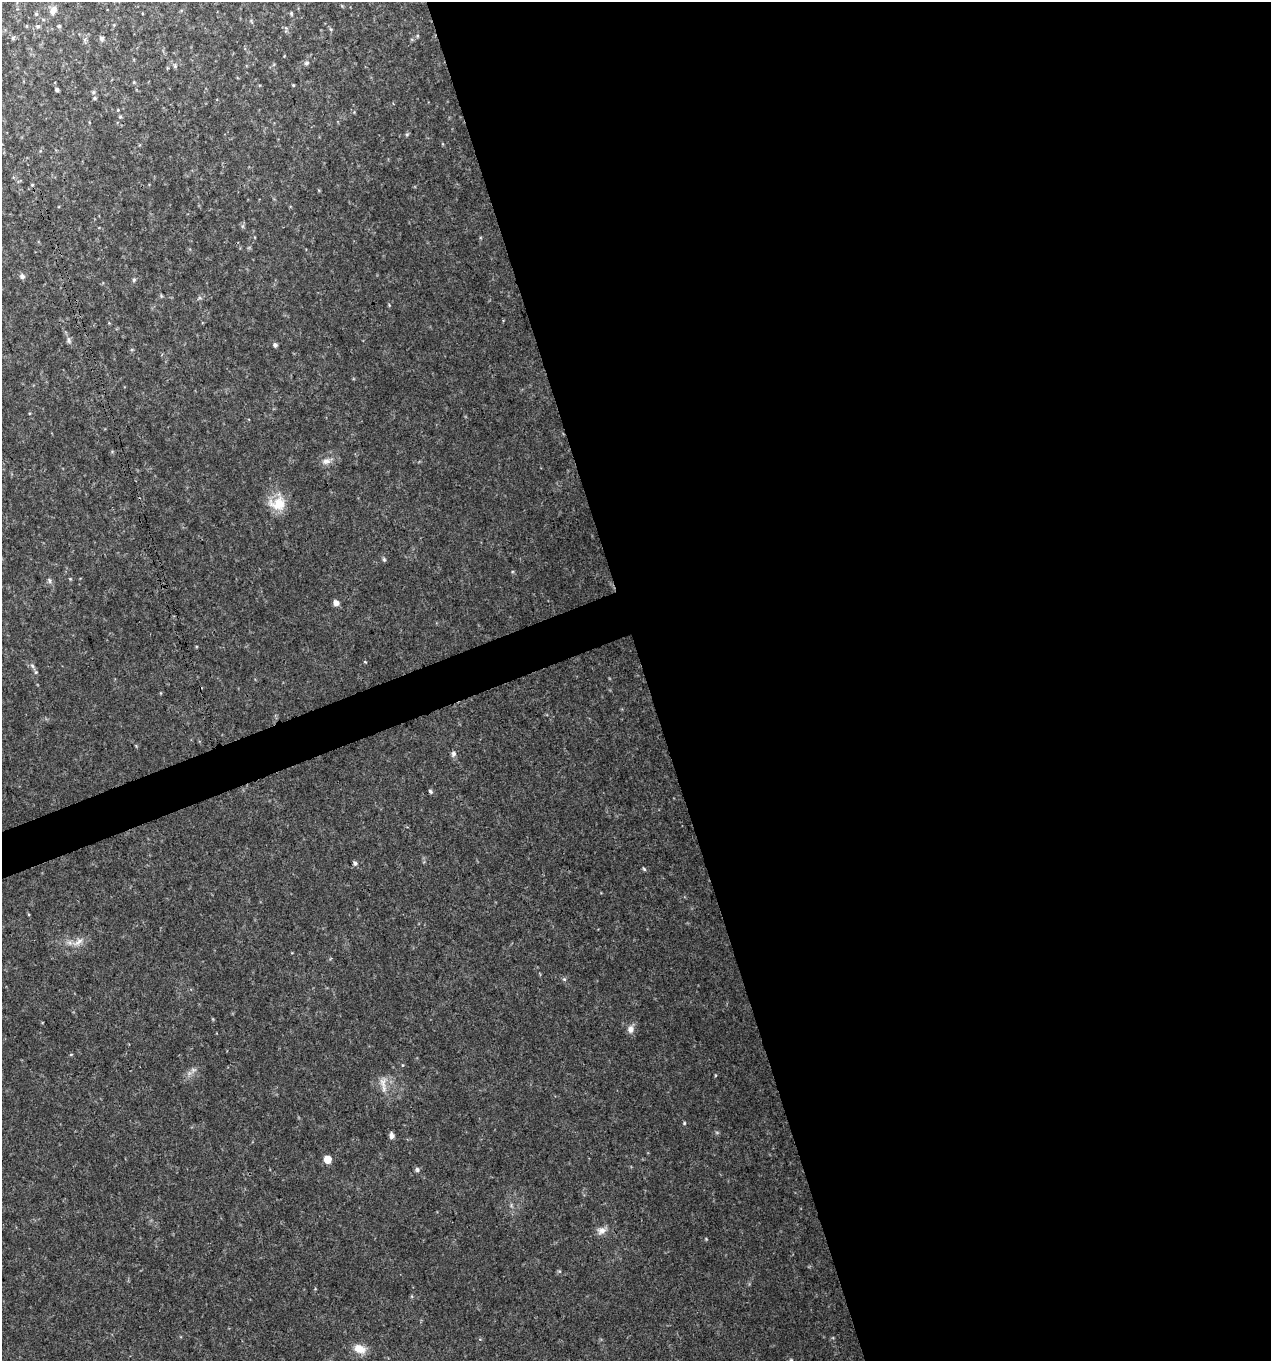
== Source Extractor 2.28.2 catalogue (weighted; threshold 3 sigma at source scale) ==
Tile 8 of 4 x 4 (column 4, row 2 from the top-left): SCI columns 3933-5201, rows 2722-4080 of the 5274 x 5444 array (HDU 1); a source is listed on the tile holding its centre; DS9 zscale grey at full resolution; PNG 1273 x 1363 px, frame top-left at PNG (2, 2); no overlay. Shown black and unused: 51% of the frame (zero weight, under 3 of 4 exposures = <1% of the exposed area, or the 3 px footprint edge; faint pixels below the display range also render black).
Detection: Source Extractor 2.28.2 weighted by HDU 2 'WHT'; one run over the whole footprint, this tile lists its part. Background 0.0305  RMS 0.0038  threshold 0.0171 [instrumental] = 3 sigma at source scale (4.5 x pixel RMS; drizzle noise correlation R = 1.50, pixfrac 1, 0.0396/0.0396 arcsec/px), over >= 5 px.
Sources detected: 45; all 45 listed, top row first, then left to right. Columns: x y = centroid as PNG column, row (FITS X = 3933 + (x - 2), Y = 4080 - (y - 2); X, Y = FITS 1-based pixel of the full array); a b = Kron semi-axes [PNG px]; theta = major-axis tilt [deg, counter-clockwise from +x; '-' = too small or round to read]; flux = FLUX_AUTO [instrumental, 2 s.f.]
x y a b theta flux
53 10 13 8 64 2.3
36 14 5 5 - 0.54
291 14 6 3 -71 0.45
38 26 6 6 - 0.79
59 26 5 5 - 0.53
13 38 6 4 90 0.51
102 38 7 6 - 0.95
306 63 7 5 16 0.82
175 66 7 4 -72 0.58
134 82 4 4 - 0.36
293 85 4 3 - 0.36
57 90 4 3 - 0.82
95 98 5 4 - 0.55
120 117 6 4 0 0.43
407 134 6 4 18 0.52
32 185 4 4 - 0.38
22 276 7 6 - 1.1
134 280 6 5 - 0.62
69 340 10 5 -79 1.1
275 345 5 5 - 1.1
326 461 13 8 8 2.2
278 503 24 18 4 8
384 559 6 5 - 0.59
49 581 8 5 -72 0.83
336 603 5 5 - 2.5
365 662 5 3 - 0.3
36 672 5 5 - 0.58
453 754 7 6 - 1.1
430 791 5 4 - 0.65
355 863 5 5 - 0.84
644 869 6 3 -46 0.49
78 942 16 8 41 2.9
564 979 5 4 - 0.55
631 1029 10 8 82 2.1
71 1054 5 3 - 0.31
402 1065 4 3 - 0.28
193 1070 8 6 -7 1.2
383 1083 13 9 -86 3.1
684 1123 5 3 - 0.38
392 1136 7 5 -86 1.5
327 1159 5 5 - 6.9
417 1170 7 5 -88 0.82
602 1230 13 9 18 2.4
359 1349 14 10 -22 4.9
791 1360 5 4 - 0.42
Isophote crosses this tile's border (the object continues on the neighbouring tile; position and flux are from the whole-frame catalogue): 1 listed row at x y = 791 1360